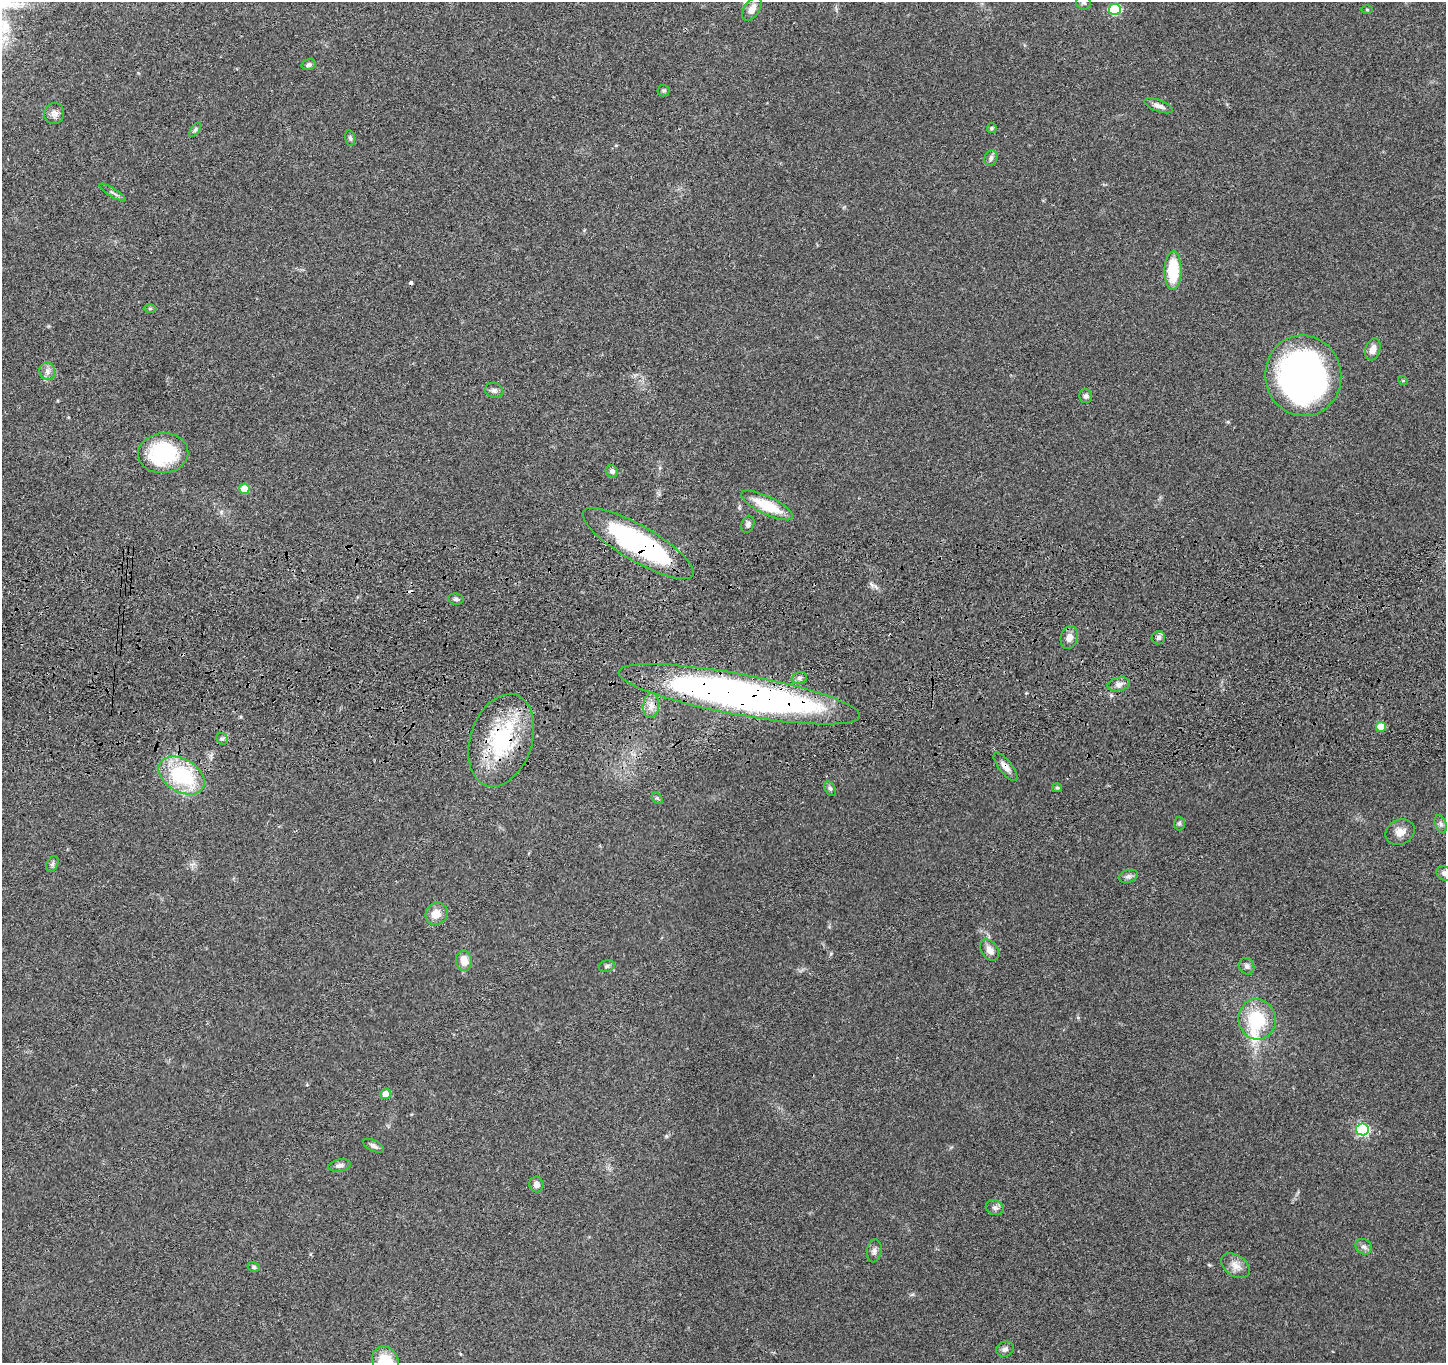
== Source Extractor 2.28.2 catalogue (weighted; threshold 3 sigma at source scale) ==
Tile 5 of 3 x 3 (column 2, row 2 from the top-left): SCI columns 1458-2901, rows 1579-2939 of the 4359 x 4535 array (HDU 1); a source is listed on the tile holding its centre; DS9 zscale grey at full resolution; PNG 1448 x 1365 px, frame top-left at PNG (2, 2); each listed source drawn as its Kron ellipse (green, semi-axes under 4 px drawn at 4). Shown black and unused: <1% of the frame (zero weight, under 3 of 4 exposures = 6% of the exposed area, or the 3 px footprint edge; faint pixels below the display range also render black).
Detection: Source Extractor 2.28.2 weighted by HDU 2 'WHT'; one run over the whole footprint, this tile lists its part. Background 0.0657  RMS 0.006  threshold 0.0268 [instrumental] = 3 sigma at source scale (4.5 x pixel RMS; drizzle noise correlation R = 1.50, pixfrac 1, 0.05/0.05 arcsec/px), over >= 5 px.
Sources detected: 69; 2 cosmic-ray / hot-pixel residue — neither listed nor drawn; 1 inside a brighter listed object's ellipse — not listed separately; the other 66 listed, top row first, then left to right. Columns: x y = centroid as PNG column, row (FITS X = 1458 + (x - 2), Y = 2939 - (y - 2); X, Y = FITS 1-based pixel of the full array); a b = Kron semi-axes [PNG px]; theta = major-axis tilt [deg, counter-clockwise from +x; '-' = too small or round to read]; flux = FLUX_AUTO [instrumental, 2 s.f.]
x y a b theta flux
1083 3 7 6 - 1.5
752 9 13 7 56 5.1
1115 9 6 5 - 45
1367 10 5 3 - 0.54
309 65 7 5 13 1.6
664 91 6 6 - 1
1159 106 15 6 -20 3.1
54 114 10 10 - 3.1
992 128 5 4 - 0.71
195 130 8 4 54 1
350 138 8 5 -79 1.1
991 158 8 6 67 1.7
113 193 15 2 -32 1.4
1173 270 19 8 89 26
150 308 6 4 0 0.74
1373 349 11 7 73 4.3
47 371 9 7 -71 2.7
1303 376 40 38 -78 230
1403 381 5 3 - 0.5
494 390 9 7 -14 2.1
1086 396 7 6 - 1.6
163 453 25 20 5 44
612 471 6 6 - 1.7
244 489 5 5 - 12
767 505 28 9 -26 20
748 524 9 6 71 1.8
638 543 63 18 -30 110
456 599 8 5 -8 1.3
1069 637 12 8 76 4
1158 638 7 6 - 1.7
799 678 8 6 17 1.7
1119 684 11 6 12 3.1
739 694 123 20 -10 400
651 706 12 8 86 4.6
1381 727 5 5 - 11
222 739 6 5 - 1.4
501 740 48 31 72 56
1005 767 17 6 -52 4.1
181 776 25 16 -31 47
830 788 8 5 -62 1.3
1057 788 5 4 - 0.78
657 798 6 5 - 0.93
1179 823 7 5 88 1.1
1441 824 9 5 -69 1.7
1400 832 15 12 26 5.4
52 864 8 5 61 1.4
1445 873 8 6 -30 2.2
1128 876 10 6 17 1.9
436 914 11 10 - 6.9
989 950 12 8 -54 4
464 961 10 8 -81 6.8
607 966 8 5 17 1.3
1247 966 8 7 - 2.1
1257 1019 20 18 -79 29
386 1094 5 5 - 7.3
1362 1129 6 6 - 82
373 1146 11 5 -26 1.8
340 1165 11 6 10 2.3
536 1184 8 7 - 2.8
995 1208 9 7 -23 2
1364 1247 8 7 - 2.1
874 1251 12 7 82 2.4
1235 1266 16 10 -35 5.2
254 1267 6 5 - 1.1
1005 1349 9 7 18 2.1
385 1362 16 13 -63 19
Overlapping masked pixels (flux is a lower limit): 4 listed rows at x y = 638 543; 739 694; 501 740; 1005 767
Isophote crosses this tile's border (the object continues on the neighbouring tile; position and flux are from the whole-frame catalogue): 3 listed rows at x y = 1083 3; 1445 873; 385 1362